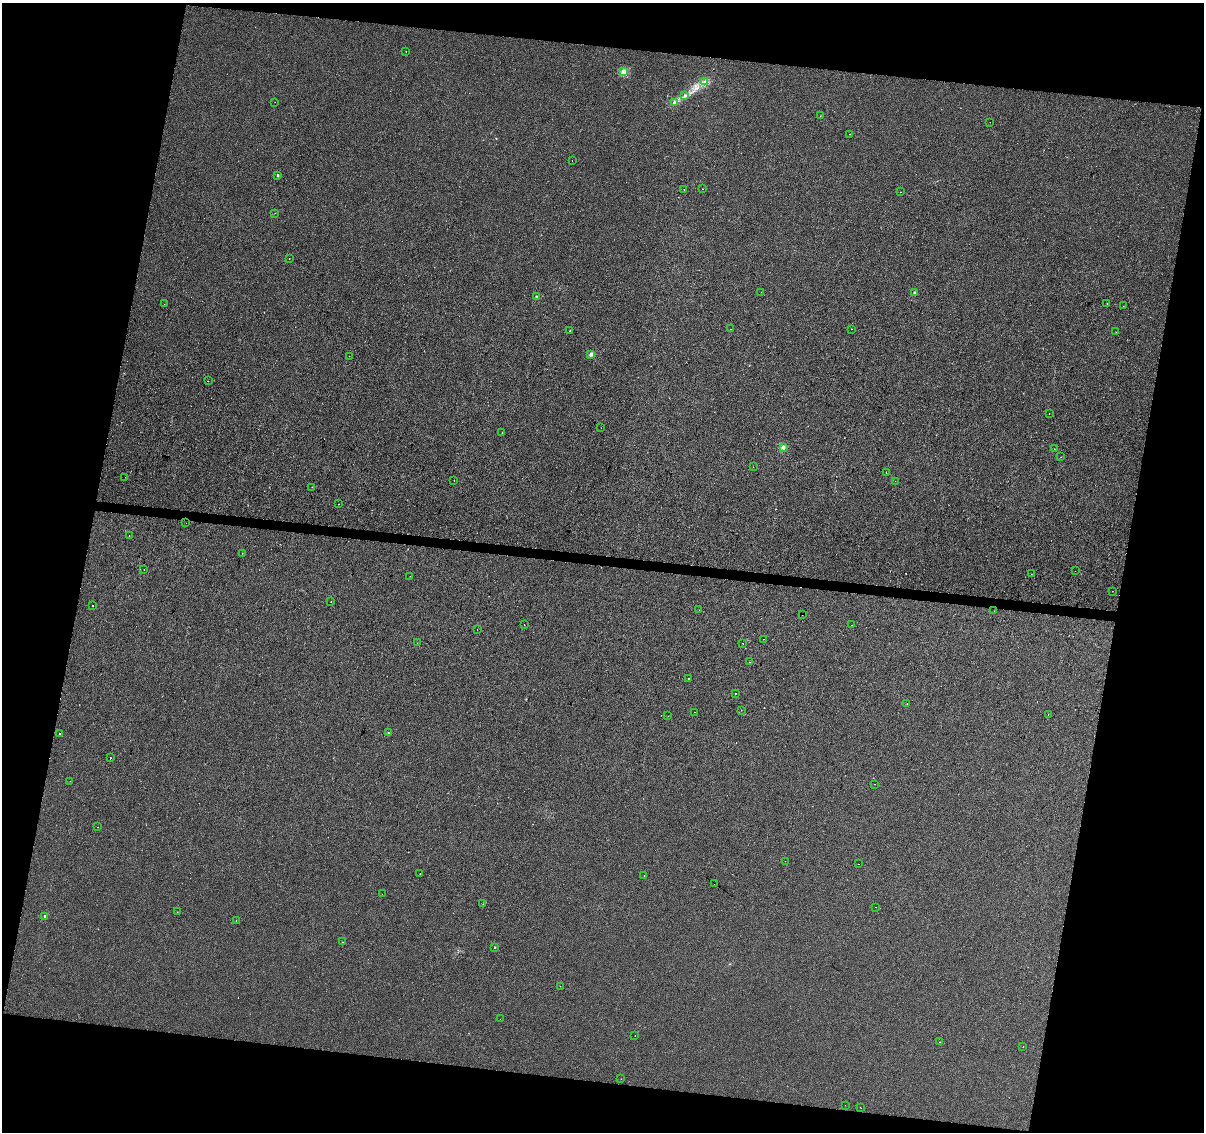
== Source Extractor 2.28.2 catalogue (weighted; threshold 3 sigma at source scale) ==
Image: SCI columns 1-4806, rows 226-4742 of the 4812 x 5026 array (HDU 1 of 3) = the unmasked area's bounding box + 8 px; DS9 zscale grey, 4 x 4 block average (1 PNG px = mean of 4 x 4 image px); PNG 1206 x 1134 px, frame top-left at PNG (2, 3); each listed source drawn as its Kron ellipse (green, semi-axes under 4 px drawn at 4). Shown black and unused: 23% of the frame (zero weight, under 2 of 3 exposures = <1% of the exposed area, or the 3 px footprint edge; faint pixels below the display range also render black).
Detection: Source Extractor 2.28.2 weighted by HDU 2 'WHT'. Background 4.25e-04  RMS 0.0042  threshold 0.019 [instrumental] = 3 sigma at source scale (4.5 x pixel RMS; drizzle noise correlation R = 1.50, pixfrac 1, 0.0396/0.0396 arcsec/px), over >= 5 px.
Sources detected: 104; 1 too faint to see at this stretch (4 x 4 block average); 6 cosmic-ray / hot-pixel residue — neither listed nor drawn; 1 inside a brighter listed object's ellipse — not listed separately; the other 96 listed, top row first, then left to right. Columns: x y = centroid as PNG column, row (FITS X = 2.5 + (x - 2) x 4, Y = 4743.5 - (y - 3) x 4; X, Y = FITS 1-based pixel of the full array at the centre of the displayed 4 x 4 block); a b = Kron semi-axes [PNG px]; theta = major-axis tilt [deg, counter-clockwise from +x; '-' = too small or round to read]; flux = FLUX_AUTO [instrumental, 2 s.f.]
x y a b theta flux
406 51 2 2 - 1.6
624 72 2 2 - 73
704 81 2 2 - 1
685 96 3 2 - 2.8
275 102 2 2 - 0.67
674 102 3 2 - 3.2
820 116 2 2 - 0.57
990 122 2 2 - 0.55
849 134 2 2 - 1.2
572 161 2 2 - 0.68
278 175 2 2 - 9.8
684 189 2 2 - 0.87
702 189 2 2 - 3.6
900 192 2 2 - 1.3
275 213 2 2 - 0.38
289 258 2 2 - 0.77
761 292 2 2 - 0.42
914 293 2 2 - 16
536 297 2 2 - 10
164 304 2 2 - 0.43
1107 304 2 2 - 0.8
1123 306 2 2 - 0.34
731 329 2 2 - 1.4
852 329 2 2 - 1.1
570 331 2 2 - 1
1116 332 2 2 - 0.4
591 354 2 2 - 36
349 356 2 2 - 0.82
208 381 2 2 - 3.3
1049 413 2 2 - 2.3
601 428 2 2 - 1.9
502 433 2 2 - 0.97
783 447 2 2 - 41
1054 449 2 2 - 0.52
1061 457 2 2 - 0.52
753 467 2 2 - 0.8
886 473 2 2 - 1.1
125 477 2 2 - 0.51
454 480 2 2 - 3.3
895 481 2 2 - 1.6
312 487 2 2 - 2.4
339 504 2 2 - 1.4
186 523 2 2 - 2
129 535 2 2 - 1.2
242 553 2 2 - 0.56
144 569 2 2 - 2.1
1075 571 2 2 - 0.54
1031 574 2 2 - 1.3
410 576 2 2 - 0.38
1112 591 2 2 - 2
331 602 2 2 - 0.85
93 606 2 2 - 0.99
699 610 2 2 - 0.9
994 611 2 2 - 1.1
802 615 2 2 - 0.82
524 625 2 2 - 0.97
852 625 2 2 - 0.47
477 630 2 2 - 0.66
763 639 2 2 - 0.51
417 643 2 2 - 0.37
743 643 2 2 - 2.4
749 662 2 2 - 0.48
689 679 2 2 - 2.2
736 693 2 2 - 1.4
907 704 2 2 - 0.99
741 710 2 2 - 1.6
695 712 2 2 - 1.8
1048 714 2 2 - 0.75
668 716 2 2 - 2.5
388 733 2 2 - 5.5
59 734 2 2 - 1.8
110 758 2 2 - 4.3
70 781 2 2 - 0.48
875 784 2 2 - 0.91
97 827 2 2 - 3
785 861 2 2 - 1.3
858 864 2 2 - 2.6
420 874 2 2 - 0.48
644 876 2 2 - 1.3
714 884 2 2 - 0.38
382 894 2 2 - 1.6
483 904 2 2 - 0.48
876 907 2 2 - 1.6
177 912 2 2 - 0.39
45 916 2 2 - 9.8
236 920 2 2 - 0.65
343 942 2 2 - 0.64
495 947 2 2 - 4.5
560 986 2 2 - 1.2
500 1019 2 2 - 0.54
635 1035 2 2 - 1.5
940 1042 2 2 - 0.47
1023 1047 2 2 - 0.93
621 1079 2 2 - 2.6
845 1105 2 2 - 0.43
861 1108 2 2 - 0.35
Diffuse or blended objects may show on this block-average render without a row.